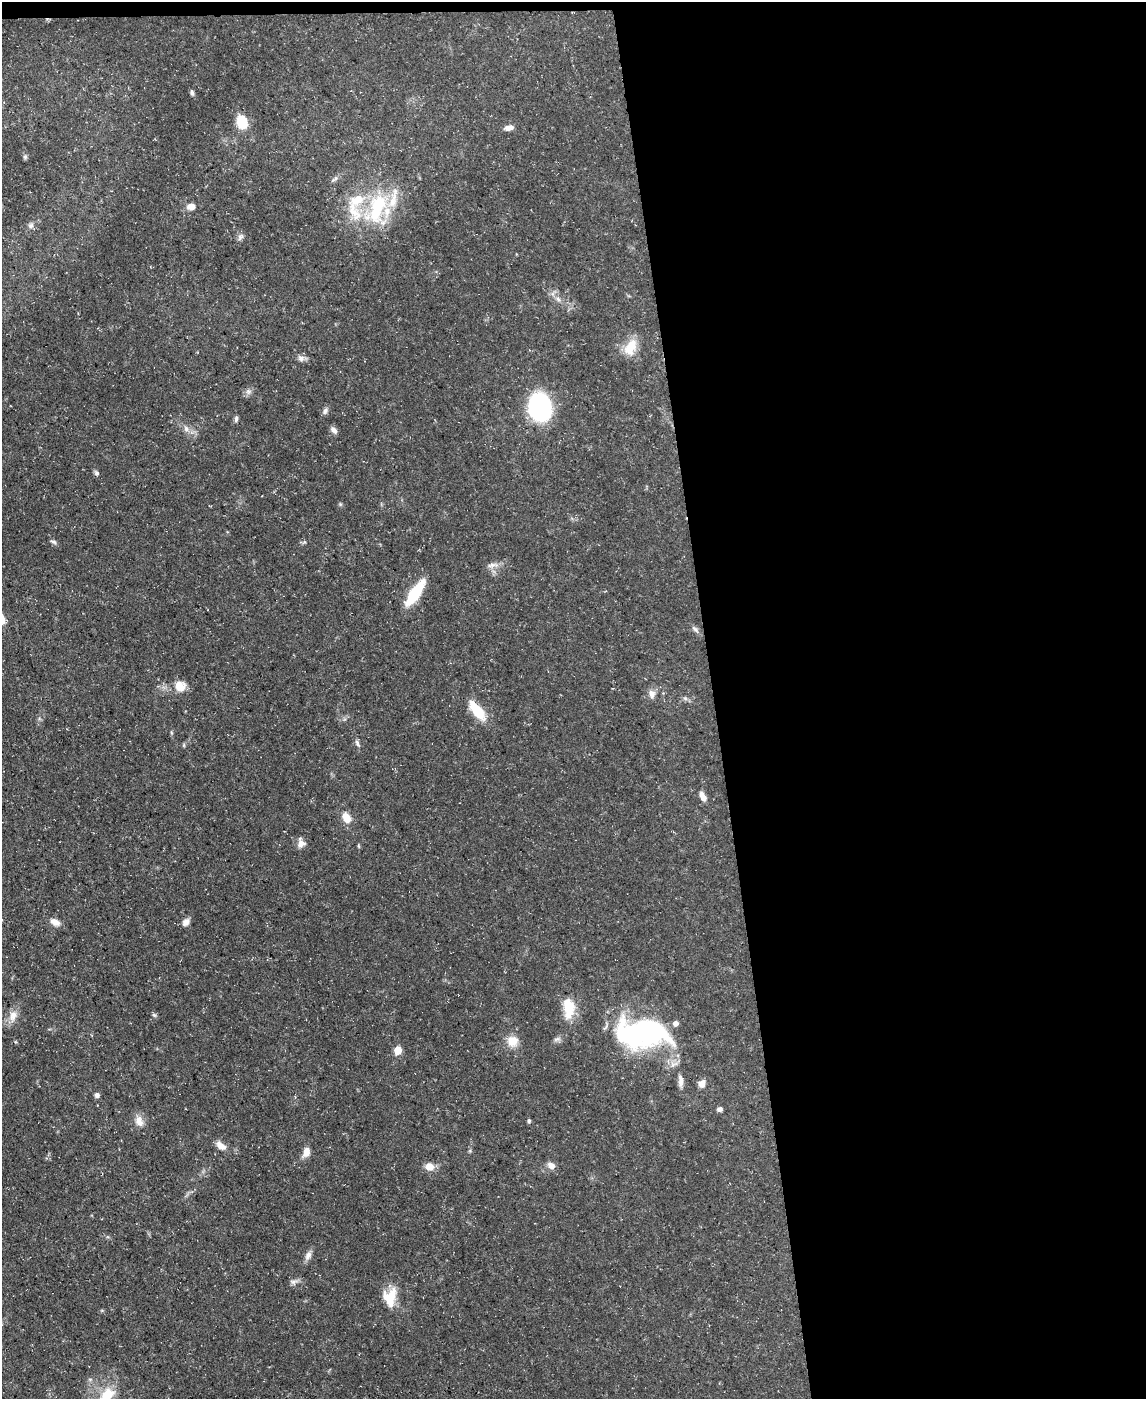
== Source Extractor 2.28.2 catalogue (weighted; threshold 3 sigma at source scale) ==
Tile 4 of 4 x 3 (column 4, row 1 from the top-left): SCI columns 3432-4575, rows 2920-4316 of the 4575 x 4549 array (HDU 1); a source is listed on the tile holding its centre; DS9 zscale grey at full resolution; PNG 1148 x 1401 px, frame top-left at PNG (2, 2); no overlay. Shown black and unused: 38% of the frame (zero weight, under 3 of 5 exposures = <1% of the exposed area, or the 3 px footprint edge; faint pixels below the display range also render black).
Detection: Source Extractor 2.28.2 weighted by HDU 2 'WHT'; one run over the whole footprint, this tile lists its part. Background 0.0654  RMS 0.0044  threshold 0.0196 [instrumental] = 3 sigma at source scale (4.5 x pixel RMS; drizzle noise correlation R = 1.50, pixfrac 1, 0.05/0.05 arcsec/px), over >= 5 px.
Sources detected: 66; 2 inside a brighter object's white glare — not listed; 6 inside a brighter listed object's ellipse — not listed separately; the other 58 listed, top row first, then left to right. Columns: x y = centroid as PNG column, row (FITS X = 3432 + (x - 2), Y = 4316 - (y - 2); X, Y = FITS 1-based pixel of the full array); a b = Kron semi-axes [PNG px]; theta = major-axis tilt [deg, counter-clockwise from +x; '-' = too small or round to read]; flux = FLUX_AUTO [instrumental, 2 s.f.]
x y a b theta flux
192 92 7 5 -73 1
242 122 18 13 -72 8.9
509 128 10 6 12 2.6
25 157 7 5 89 0.74
335 179 14 5 35 1.2
191 206 9 7 13 3.5
377 208 50 26 81 33
31 225 8 7 - 1.3
240 237 10 6 58 1.4
558 299 8 5 -45 1.3
630 347 22 14 64 8.7
301 358 10 8 -3 1.8
248 392 8 7 - 1.5
540 407 22 17 -80 67
325 411 10 6 60 1.3
236 419 9 5 84 0.97
186 429 10 8 -56 2.2
334 430 10 6 -45 1.8
96 473 7 6 - 1
340 504 6 4 -46 0.56
53 542 9 4 -19 0.91
304 542 6 5 - 0.7
493 565 17 6 7 2.5
415 593 29 9 55 19
2 619 15 6 -79 3
695 629 13 6 -46 1.4
180 686 14 14 - 5.5
652 694 11 9 -78 2.6
685 698 6 6 - 0.95
477 711 22 9 -52 14
357 743 10 5 -66 1.3
184 745 6 4 90 0.52
703 797 12 6 -59 3.1
346 818 13 9 -64 5.1
301 844 12 10 22 2.6
55 922 13 8 -28 3.1
186 922 9 7 49 2.4
569 1008 25 13 -88 11
154 1015 7 5 -22 0.74
13 1016 18 11 74 4.3
646 1031 53 38 -4 73
557 1039 11 6 15 1.3
513 1041 12 11 - 6.5
398 1050 5 5 - 11
680 1081 18 6 -87 2.6
702 1084 9 8 - 2.7
97 1095 5 5 - 1.6
720 1109 5 4 - 1.6
139 1121 16 11 -72 3.8
529 1121 5 4 - 0.79
221 1146 13 8 -38 3.4
306 1152 11 7 78 3.9
551 1165 10 8 -36 2.6
429 1166 8 8 - 5
308 1255 12 8 65 2.3
294 1282 13 6 9 1.6
390 1297 23 16 82 10
107 1394 20 14 37 11
Isophote crosses this tile's border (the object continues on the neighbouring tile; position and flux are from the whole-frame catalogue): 2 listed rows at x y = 2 619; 107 1394